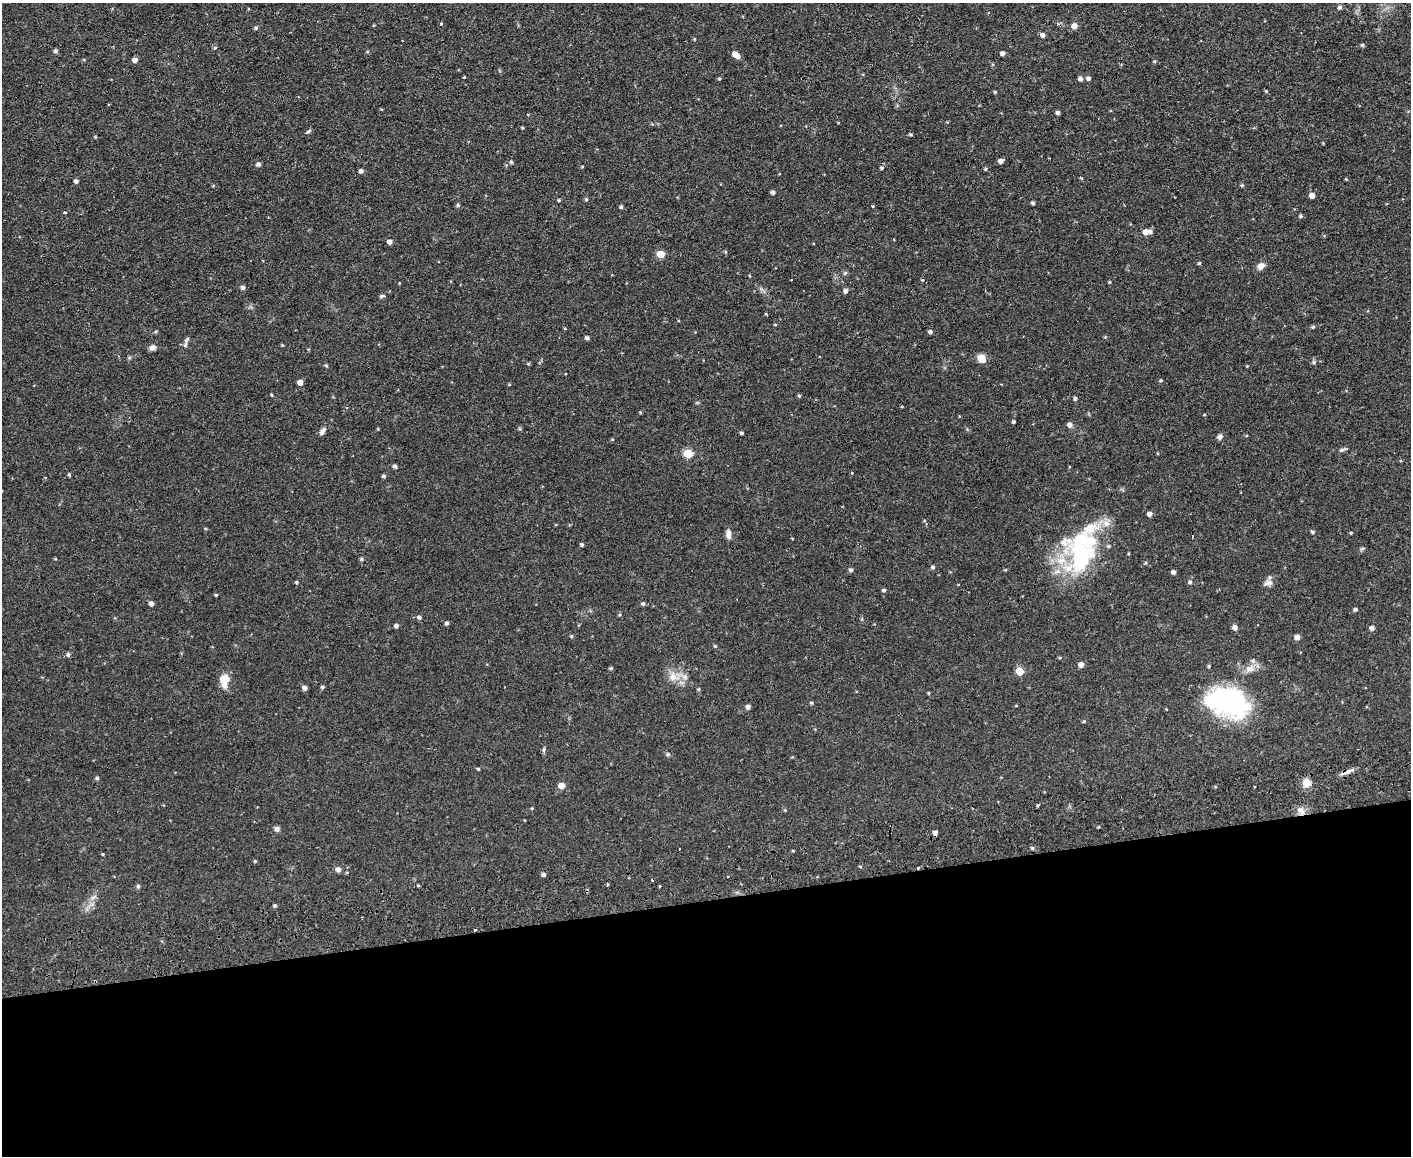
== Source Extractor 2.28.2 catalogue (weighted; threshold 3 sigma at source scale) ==
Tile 11 of 3 x 4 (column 2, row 4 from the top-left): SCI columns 1538-2946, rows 56-1209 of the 4593 x 4724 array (HDU 1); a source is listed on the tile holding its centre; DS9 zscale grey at full resolution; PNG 1413 x 1158 px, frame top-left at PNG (2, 3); no overlay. Shown black and unused: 22% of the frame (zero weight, under 2 of 3 exposures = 3% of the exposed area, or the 3 px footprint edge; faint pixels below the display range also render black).
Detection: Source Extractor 2.28.2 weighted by HDU 2 'WHT'; one run over the whole footprint, this tile lists its part. Background 0.0535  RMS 0.0061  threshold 0.0276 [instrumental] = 3 sigma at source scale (4.5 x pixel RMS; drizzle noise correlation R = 1.50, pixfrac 1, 0.05/0.05 arcsec/px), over >= 5 px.
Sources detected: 160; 1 inside a brighter object's white glare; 7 cosmic-ray / hot-pixel residue — not listed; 8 inside a brighter listed object's ellipse — not listed separately; the other 144 listed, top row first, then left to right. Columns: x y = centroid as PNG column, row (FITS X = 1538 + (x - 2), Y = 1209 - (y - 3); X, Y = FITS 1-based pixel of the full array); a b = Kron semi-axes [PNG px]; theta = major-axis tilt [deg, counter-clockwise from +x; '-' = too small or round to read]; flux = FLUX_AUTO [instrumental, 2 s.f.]
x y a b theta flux
1340 7 5 5 - 1.4
441 24 3 3 - 1.6
1074 26 6 6 - 2.9
256 28 5 4 - 0.89
1042 35 5 5 - 2
1362 45 4 4 - 0.88
55 51 5 4 - 1.3
367 52 5 3 - 0.53
1002 53 4 4 - 1.9
736 55 9 5 -35 4.6
135 60 5 5 - 2.3
464 77 4 3 - 1.3
1088 78 5 4 - 1.6
719 79 4 3 - 0.61
1080 79 5 4 - 1.9
1266 91 4 4 - 0.49
995 92 3 3 - 0.62
1058 113 4 4 - 1.6
522 127 4 3 - 0.59
308 131 6 3 20 0.79
911 135 5 3 - 0.75
1001 161 5 4 - 2
511 162 5 4 - 0.94
258 164 5 4 - 1.7
881 168 5 4 - 0.7
986 169 5 4 - 0.8
361 171 4 4 - 1.8
1081 178 4 3 - 0.56
1346 179 4 3 - 0.5
76 181 4 4 - 1.5
1242 185 5 3 - 0.56
773 192 4 4 - 1.5
1312 195 5 5 - 4
586 199 5 4 - 0.69
559 200 4 3 - 0.7
1033 203 4 3 - 0.91
458 205 5 5 - 0.94
621 207 4 4 - 0.91
65 213 4 3 - 0.85
1301 216 5 4 - 0.93
1146 232 8 7 - 2.9
389 242 5 4 - 2.5
660 254 5 5 - 9.9
1199 263 4 3 - 0.64
1261 266 9 8 - 3
845 273 6 4 18 0.74
1109 282 4 3 - 0.59
243 287 5 5 - 1.5
846 291 5 4 - 1.7
382 296 7 4 15 0.88
766 314 4 3 - 0.46
1313 327 5 4 - 0.75
930 332 5 4 - 1.5
587 338 4 4 - 1.4
186 342 18 4 70 1.7
282 345 3 3 - 0.61
153 347 9 7 16 2.1
981 358 9 7 -53 5.9
326 366 4 4 - 0.72
1161 380 4 4 - 0.7
300 382 5 5 - 3
272 395 5 3 - 0.49
799 396 5 4 - 0.7
1075 398 5 5 - 1.2
640 412 5 3 - 0.45
1013 422 3 3 - 0.83
1069 425 6 5 - 2.1
520 429 5 4 - 0.69
322 431 11 6 57 2
742 433 3 3 - 0.97
1220 437 7 6 - 1.7
1341 450 6 4 43 0.87
688 453 6 5 - 20
395 466 5 4 - 1.4
69 474 4 4 - 0.75
384 476 5 4 - 0.88
1150 514 5 4 - 2.6
1313 532 4 4 - 0.95
1351 533 3 3 - 0.51
728 534 12 7 -85 2.7
1192 537 3 2 - 0.42
582 545 4 4 - 1
1081 557 49 35 56 63
361 559 5 4 - 0.8
933 567 4 4 - 1.1
851 570 5 4 - 1.3
1005 570 5 3 - 0.55
1173 572 4 4 - 1.7
296 582 4 4 - 0.84
1190 582 5 4 - 1.1
1268 583 13 7 14 2.6
884 590 4 4 - 0.92
216 595 4 3 - 0.57
151 603 5 4 - 2
643 604 5 5 - 1.2
1355 609 5 4 - 1.1
419 617 5 4 - 1.3
447 623 4 4 - 1.2
396 626 4 4 - 1.7
1235 627 5 5 - 2.7
1372 628 5 4 - 2.4
571 636 4 4 - 0.66
1297 637 5 4 - 3.1
715 646 6 3 -43 0.67
68 654 5 5 - 1.4
1060 658 4 4 - 0.57
1081 665 5 5 - 2.9
611 668 4 3 - 0.82
1250 669 12 9 -4 4.1
1019 671 5 5 - 10
673 677 12 11 - 5.5
685 677 9 7 -63 2.8
225 679 12 11 - 6.4
322 687 5 4 - 0.82
305 688 5 4 - 2
699 689 5 3 - 0.63
928 693 4 3 - 0.52
1231 702 43 32 -45 71
812 703 4 4 - 0.68
748 707 5 5 - 1.5
1084 721 4 3 - 0.57
544 750 7 4 82 0.94
668 754 6 5 - 1
478 769 4 4 - 0.53
1345 772 13 6 21 2.8
97 778 4 4 - 0.98
1307 783 10 8 -79 5.2
561 785 5 5 - 5.6
1254 787 2 2 - 0.61
532 808 5 3 - 0.52
785 810 4 4 - 0.48
1301 811 10 8 -53 3.3
1099 827 3 3 - 2
277 829 7 6 - 1.7
935 833 4 4 - 2.2
1032 848 5 4 - 0.74
793 851 4 3 - 0.5
255 861 4 4 - 0.62
918 868 3 3 - 1.1
338 869 6 5 - 2.3
544 874 5 4 - 1.3
138 886 5 4 - 1.1
659 886 3 3 - 1.2
275 905 4 4 - 0.92
Overlapping masked pixels (flux is a lower limit): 4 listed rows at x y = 1231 702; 1345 772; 1301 811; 918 868